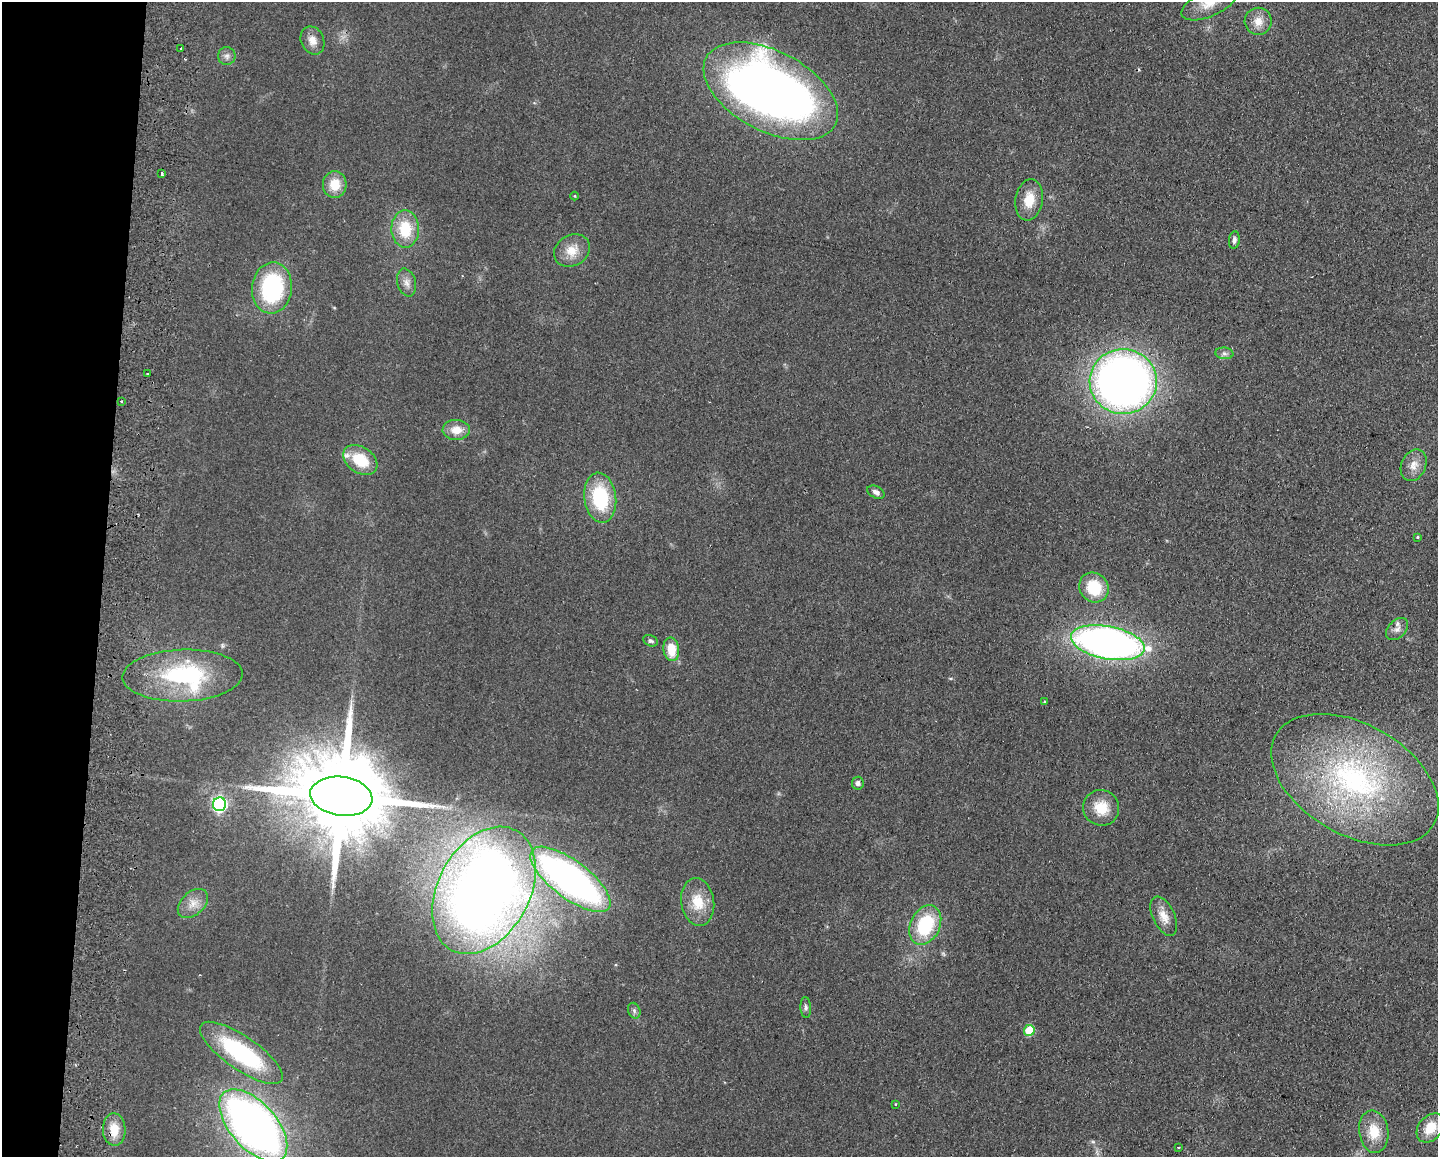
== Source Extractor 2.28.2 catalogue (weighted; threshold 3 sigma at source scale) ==
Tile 7 of 3 x 4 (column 1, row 3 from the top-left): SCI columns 169-1604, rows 1164-2318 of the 4757 x 4636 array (HDU 1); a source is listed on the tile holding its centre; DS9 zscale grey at full resolution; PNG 1440 x 1159 px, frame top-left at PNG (2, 2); each listed source drawn as its Kron ellipse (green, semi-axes under 4 px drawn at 4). Shown black and unused: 7% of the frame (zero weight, under 2 of 3 exposures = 3% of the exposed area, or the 3 px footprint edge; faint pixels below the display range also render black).
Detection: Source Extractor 2.28.2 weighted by HDU 2 'WHT'; one run over the whole footprint, this tile lists its part. Background 0.0578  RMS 0.01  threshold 0.0467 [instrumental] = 3 sigma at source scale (4.5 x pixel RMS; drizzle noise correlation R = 1.50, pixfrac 1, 0.05/0.05 arcsec/px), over >= 5 px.
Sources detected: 56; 1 inside a brighter object's white glare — neither listed nor drawn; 2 inside a brighter listed object's ellipse — not listed separately; the other 53 listed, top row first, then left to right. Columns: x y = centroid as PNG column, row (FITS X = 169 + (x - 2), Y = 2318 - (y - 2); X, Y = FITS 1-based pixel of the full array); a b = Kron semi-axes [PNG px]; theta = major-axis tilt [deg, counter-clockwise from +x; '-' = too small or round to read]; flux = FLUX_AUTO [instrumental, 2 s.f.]
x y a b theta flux
1210 3 30 13 24 21
1258 21 13 13 - 12
312 40 14 11 -66 10
181 48 2 2 - 0.94
227 56 9 8 - 4.5
771 91 73 40 -28 860
162 174 3 3 - 2
335 185 13 12 - 21
575 196 4 3 - 0.86
1029 200 21 13 81 22
405 229 18 14 -89 36
1234 240 9 5 83 3.6
572 250 19 15 30 18
407 283 14 9 -74 7.4
272 288 25 20 84 110
1224 353 9 5 -7 3.5
148 374 3 2 - 1.7
1123 381 33 32 - 760
122 401 2 2 - 1.3
456 430 13 10 -2 14
360 460 19 13 -34 35
1414 465 16 12 65 11
876 492 9 6 -29 4.9
600 498 25 16 -82 71
1418 537 3 3 - 1.6
1094 588 15 14 - 39
1397 629 13 8 46 6.4
651 641 7 5 -24 2.4
1108 643 37 16 -11 630
671 649 12 8 -81 21
183 676 60 26 2 130
1044 702 3 2 - 0.91
1355 780 91 55 -29 300
858 783 6 6 - 3.4
341 796 31 19 -8 24000
219 804 7 6 - 250
1101 808 18 17 - 25
570 879 48 19 -37 440
484 890 68 46 62 1100
698 902 24 16 -81 27
193 903 17 11 42 13
1164 916 21 11 -65 13
925 925 21 14 64 69
806 1008 10 5 -86 3
634 1011 8 6 -70 2.9
1029 1030 5 5 - 44
241 1053 49 16 -35 130
895 1104 2 2 - 1.1
253 1125 44 23 -48 700
1430 1128 16 11 50 22
114 1129 16 11 -88 19
1374 1132 21 14 -82 25
1178 1147 3 2 - 0.85
Overlapping masked pixels (flux is a lower limit): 1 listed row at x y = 114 1129
Isophote crosses this tile's border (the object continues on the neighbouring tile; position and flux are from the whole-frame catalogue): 2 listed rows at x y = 1210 3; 253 1125